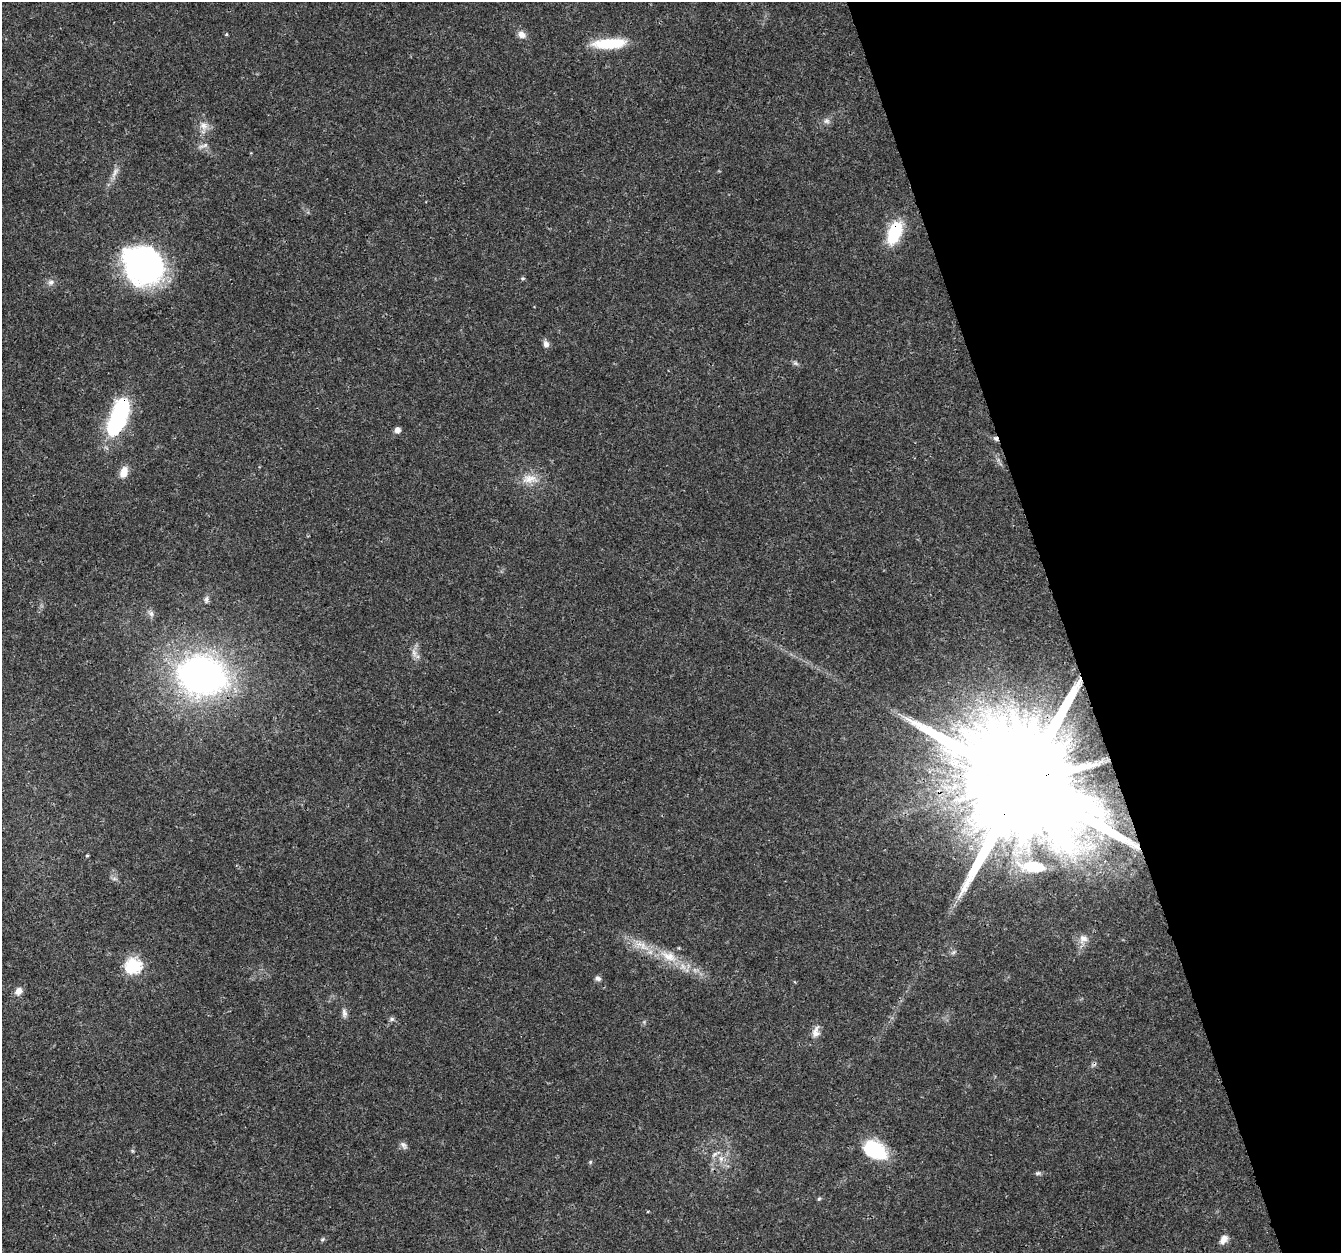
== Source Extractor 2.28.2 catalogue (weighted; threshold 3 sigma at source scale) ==
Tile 12 of 4 x 4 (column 4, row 3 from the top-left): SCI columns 4024-5362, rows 1366-2616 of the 5363 x 5184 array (HDU 1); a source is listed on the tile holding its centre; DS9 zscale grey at full resolution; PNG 1343 x 1255 px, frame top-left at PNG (2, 2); no overlay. Shown black and unused: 21% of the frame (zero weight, under 3 of 4 exposures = <1% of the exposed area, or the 3 px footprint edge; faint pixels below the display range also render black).
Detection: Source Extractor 2.28.2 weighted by HDU 2 'WHT'; one run over the whole footprint, this tile lists its part. Background 0.0269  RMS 0.002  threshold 0.0089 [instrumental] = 3 sigma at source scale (4.5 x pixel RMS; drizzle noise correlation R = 1.50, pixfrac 1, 0.0396/0.0396 arcsec/px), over >= 5 px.
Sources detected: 49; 1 too faint to see at this stretch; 1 inside a brighter object's white glare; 2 cosmic-ray / hot-pixel residue — not listed; the other 45 listed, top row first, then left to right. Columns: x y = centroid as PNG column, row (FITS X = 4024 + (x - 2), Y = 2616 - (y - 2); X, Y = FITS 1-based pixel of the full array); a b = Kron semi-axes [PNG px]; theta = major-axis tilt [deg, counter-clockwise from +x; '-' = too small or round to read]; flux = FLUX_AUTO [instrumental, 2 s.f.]
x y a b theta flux
227 34 5 3 - 0.2
522 35 10 7 -32 1.3
609 43 38 11 4 7.9
826 121 9 7 -12 0.73
204 126 12 10 -54 1.6
203 146 17 5 19 0.78
115 172 18 6 61 1.4
895 232 22 11 70 11
147 265 38 33 59 47
523 278 6 3 18 0.24
51 282 8 7 - 0.8
546 344 9 7 -78 0.9
795 363 8 5 -36 0.47
119 415 40 15 71 26
397 430 6 6 - 1
124 472 15 9 71 1.9
530 479 24 11 4 2.9
206 599 11 6 84 0.61
151 613 10 7 -46 0.75
414 653 12 6 -72 1
202 675 38 29 -12 89
1022 783 42 27 9 11000
87 855 3 3 - 0.32
1033 867 38 14 -6 6.9
114 879 7 4 18 0.38
1083 939 12 12 - 1.6
643 945 21 9 -41 2.9
954 952 7 4 70 0.35
669 956 27 12 -24 4.9
133 966 7 7 - 41
598 978 8 6 -38 0.64
18 991 10 8 54 1.3
344 1013 13 6 -82 0.84
392 1019 7 6 - 0.49
816 1032 17 9 79 1.5
404 1145 11 7 -53 0.7
875 1150 29 19 -30 9.8
715 1154 14 5 29 0.82
721 1159 9 7 -90 1
590 1162 5 5 - 0.26
1038 1173 8 5 9 0.42
819 1199 6 4 42 0.27
648 1211 4 2 - 0.19
322 1239 7 5 35 0.34
1224 1239 13 8 53 1.3
Overlapping masked pixels (flux is a lower limit): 5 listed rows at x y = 895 232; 119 415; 202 675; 1022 783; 669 956